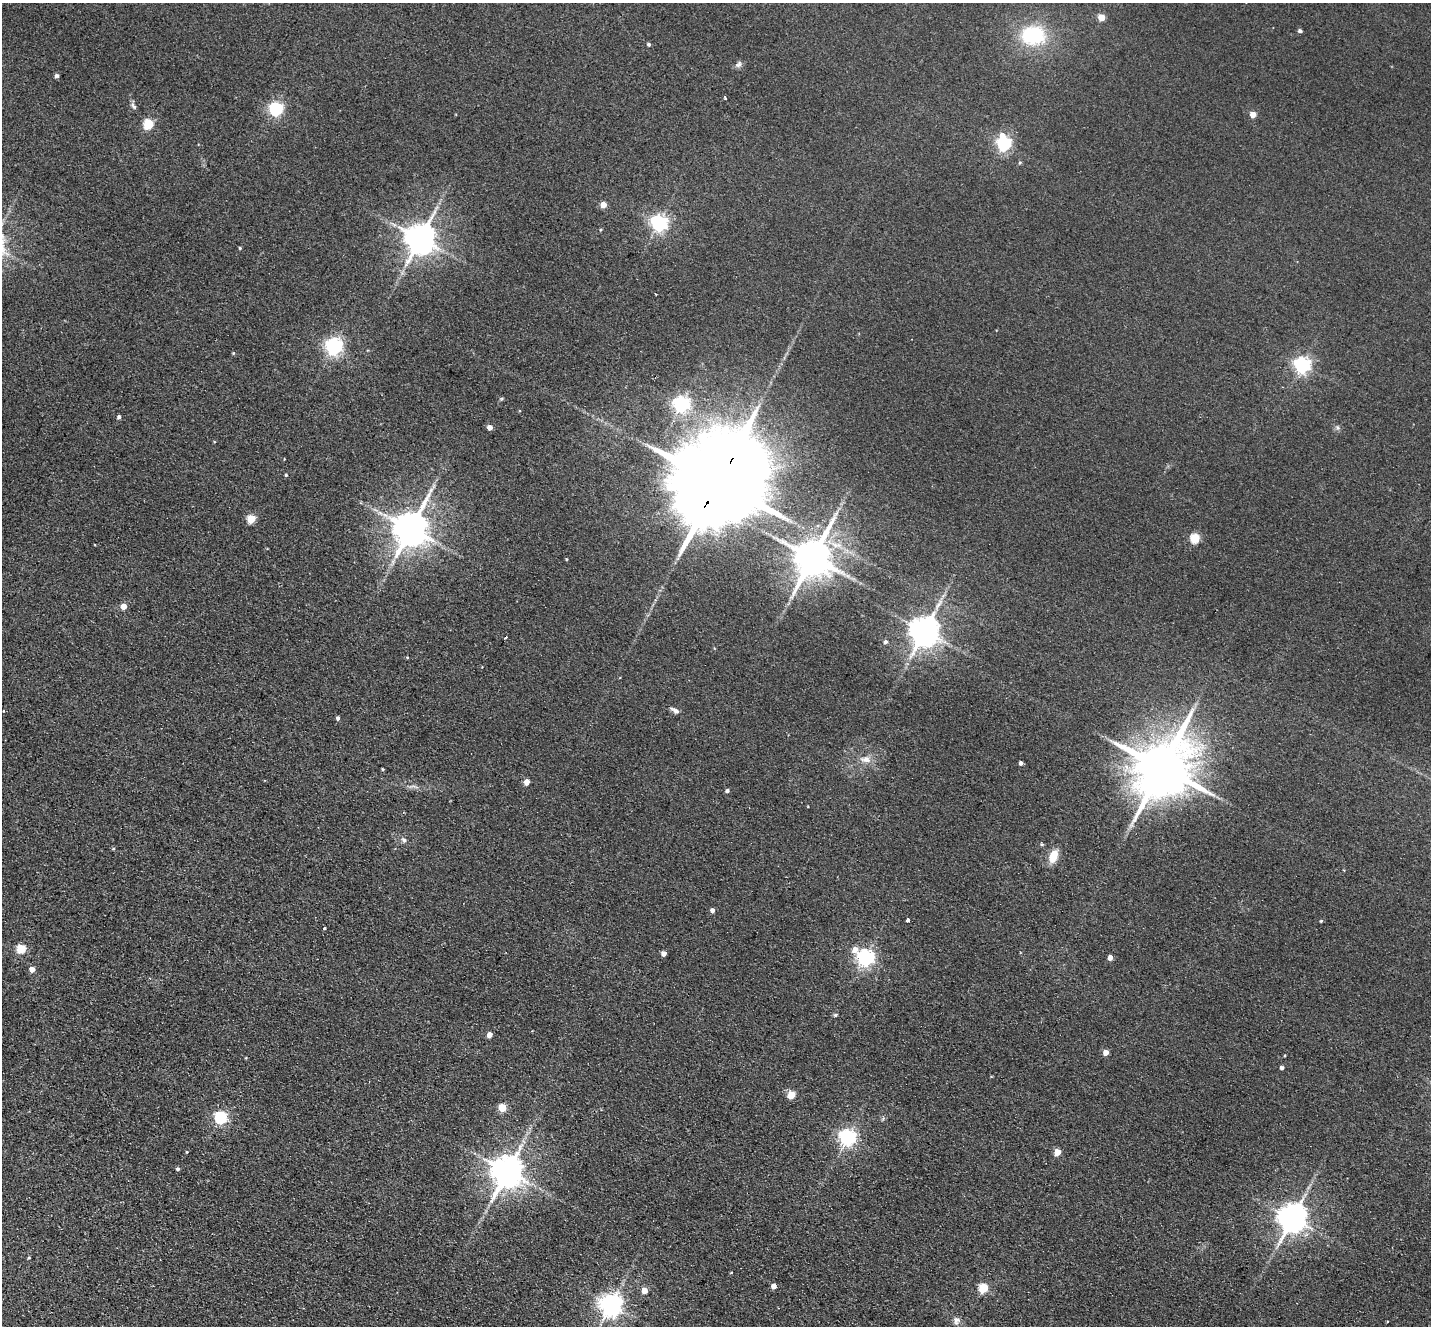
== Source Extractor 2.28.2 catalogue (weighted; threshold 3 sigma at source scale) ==
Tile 7 of 4 x 4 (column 3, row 2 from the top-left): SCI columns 2887-4315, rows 2983-4306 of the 5774 x 5829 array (HDU 1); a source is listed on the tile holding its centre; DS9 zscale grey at full resolution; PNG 1433 x 1328 px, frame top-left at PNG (2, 3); no overlay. Shown black and unused: <1% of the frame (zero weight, under 2 of 3 exposures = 3% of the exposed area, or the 3 px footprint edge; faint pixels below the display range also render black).
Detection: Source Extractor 2.28.2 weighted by HDU 2 'WHT'; one run over the whole footprint, this tile lists its part. Background 0.088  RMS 0.012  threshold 0.0529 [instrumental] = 3 sigma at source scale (4.5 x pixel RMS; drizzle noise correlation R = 1.50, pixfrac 1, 0.05/0.05 arcsec/px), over >= 5 px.
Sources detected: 86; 1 inside a brighter object's white glare — not listed; the other 85 listed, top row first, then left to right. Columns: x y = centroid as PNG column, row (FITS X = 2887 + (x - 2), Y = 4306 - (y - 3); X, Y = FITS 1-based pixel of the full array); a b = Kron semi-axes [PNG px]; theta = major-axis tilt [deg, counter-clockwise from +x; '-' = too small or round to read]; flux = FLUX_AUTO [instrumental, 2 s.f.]
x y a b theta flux
1101 17 5 4 - 27
1300 31 4 4 - 2.8
1033 35 24 19 -2 84
649 44 4 4 - 2.4
738 64 10 7 54 3.9
56 76 5 5 - 2.3
725 98 3 3 - 2.1
133 106 12 4 -55 3.1
276 109 6 6 - 240
1253 114 4 4 - 16
148 124 5 5 - 76
1002 135 6 5 - 9.7
1004 144 6 6 - 270
1020 163 5 3 - 1.4
603 205 4 4 - 18
659 223 6 6 - 410
601 230 4 4 - 1.4
420 239 9 8 - 2100
240 248 4 3 - 1.2
655 294 3 2 - 0.92
334 346 6 6 - 450
233 353 4 4 - 1.2
1302 365 6 6 - 390
681 404 6 6 - 370
119 417 4 4 - 2.9
490 427 4 4 - 9.4
1337 428 8 5 -56 2.7
286 475 4 4 - 1.3
718 483 37 20 59 33000
434 486 7 4 71 2.3
836 513 9 3 45 2.9
251 519 5 5 - 42
411 529 11 9 60 3100
1195 538 5 5 - 64
813 558 12 10 64 3700
566 559 5 3 - 0.92
124 606 4 4 - 16
925 631 9 8 - 1900
505 637 3 3 - 3.1
885 642 5 4 - 2.9
407 657 4 3 - 1
4 711 3 2 - 0.79
675 711 11 5 -32 4.9
338 718 4 4 - 2.5
865 759 17 9 -6 10
1021 763 4 4 - 2.9
1162 767 18 14 55 8900
383 769 3 3 - 1.1
527 782 4 4 - 13
727 790 4 4 - 3.1
404 840 8 6 -33 3.3
1042 844 5 4 - 1.5
113 849 5 4 - 1.3
1053 856 12 8 70 20
712 910 5 4 - 5.1
908 920 3 3 - 3.9
1321 921 4 3 - 1.2
324 928 3 3 - 8.1
21 949 5 5 - 58
855 949 7 7 - 9.5
664 953 4 4 - 8.4
865 958 6 6 - 430
1110 958 4 4 - 8.3
32 969 5 4 - 10
835 1015 5 4 - 1.8
489 1035 4 4 - 10
1106 1052 4 4 - 13
1285 1055 3 2 - 0.95
1282 1068 4 4 - 3.3
791 1095 5 5 - 29
502 1108 7 6 - 14
221 1117 6 6 - 150
847 1137 6 6 - 430
187 1152 4 3 - 1.2
1057 1152 5 4 - 21
178 1169 4 4 - 2.4
508 1171 10 9 - 2400
1292 1219 9 8 - 1500
29 1258 4 3 - 1.3
731 1273 4 3 - 0.73
774 1286 5 4 - 7.5
983 1288 5 5 - 64
644 1290 5 5 - 12
611 1305 8 7 - 910
956 1320 11 9 82 5.3
Overlapping masked pixels (flux is a lower limit): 1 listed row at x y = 718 483